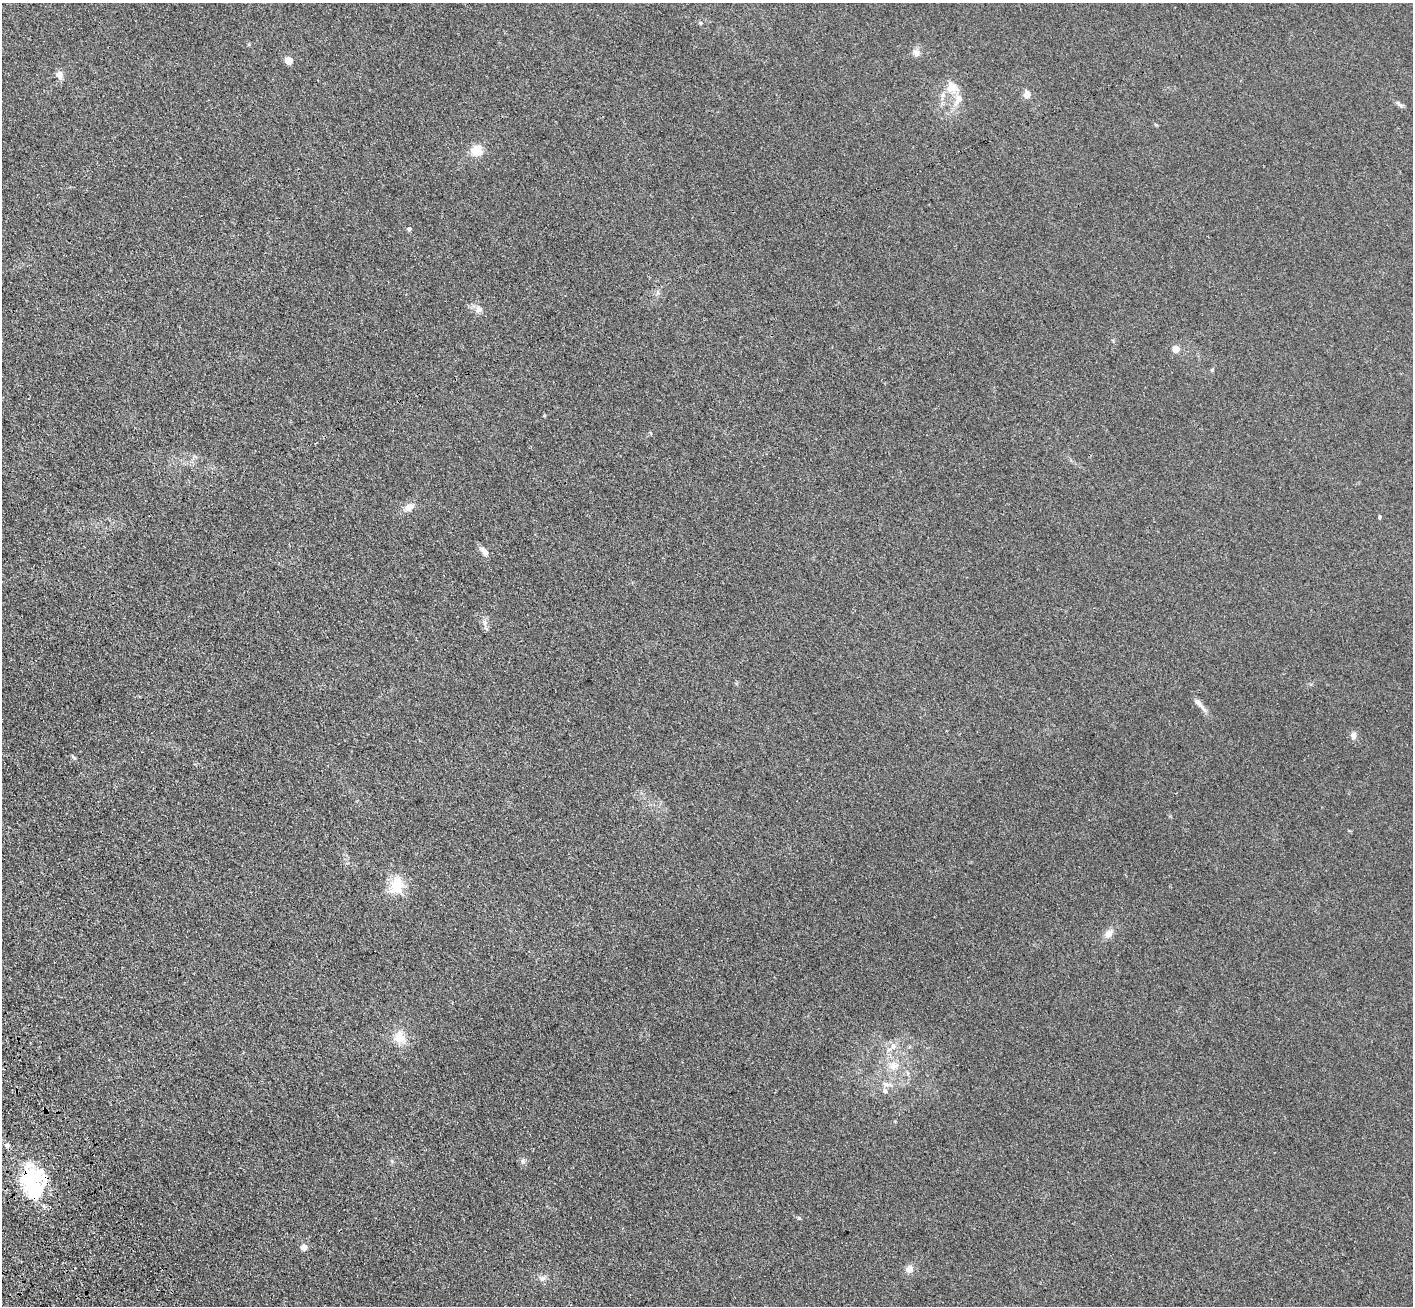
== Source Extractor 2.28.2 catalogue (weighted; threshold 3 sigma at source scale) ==
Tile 7 of 4 x 4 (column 3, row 2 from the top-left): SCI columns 2930-4340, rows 2822-4125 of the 5856 x 5772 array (HDU 1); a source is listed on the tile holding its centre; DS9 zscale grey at full resolution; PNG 1415 x 1308 px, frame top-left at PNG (2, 3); no overlay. Shown black and unused: <1% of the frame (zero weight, under 3 of 4 exposures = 6% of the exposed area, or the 3 px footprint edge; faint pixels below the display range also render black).
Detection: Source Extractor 2.28.2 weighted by HDU 2 'WHT'; one run over the whole footprint, this tile lists its part. Background 0.095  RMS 0.0072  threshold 0.0323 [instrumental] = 3 sigma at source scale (4.5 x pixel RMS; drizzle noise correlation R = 1.50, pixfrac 1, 0.05/0.05 arcsec/px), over >= 5 px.
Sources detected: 37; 2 inside a brighter object's white glare — not listed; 3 inside a brighter listed object's ellipse — not listed separately; the other 32 listed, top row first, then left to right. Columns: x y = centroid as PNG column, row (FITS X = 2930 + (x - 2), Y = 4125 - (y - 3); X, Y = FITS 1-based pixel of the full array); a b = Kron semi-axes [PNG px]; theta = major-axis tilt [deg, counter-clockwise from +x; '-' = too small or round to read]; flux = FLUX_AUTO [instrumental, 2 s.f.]
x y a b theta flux
700 23 5 5 - 0.92
916 53 10 9 - 3.3
289 60 5 5 - 18
59 75 10 9 - 3.4
952 87 16 13 -31 8.7
1027 94 7 7 - 5
1399 104 12 4 -45 1.9
476 150 15 13 6 9.3
409 229 5 5 - 1.4
479 309 10 9 - 3.6
1176 349 4 4 - 14
409 507 10 8 35 5.4
1380 517 5 4 - 0.85
484 551 12 7 -56 4.3
484 623 9 4 -81 2.1
1200 704 24 5 -49 4.7
1354 735 10 7 83 2.7
73 757 9 3 -43 0.97
397 886 27 16 -82 17
1109 934 12 9 51 4.8
400 1038 14 11 -62 11
893 1046 8 6 69 2.8
893 1066 12 11 - 7.2
907 1073 6 4 -72 1.2
887 1084 18 5 -11 3.9
885 1091 6 6 - 2.3
7 1145 5 5 - 1.4
522 1161 6 4 -89 1.4
30 1178 34 26 37 40
304 1247 4 4 - 8.5
909 1269 10 9 - 4.4
542 1278 8 7 - 2.5
Overlapping masked pixels (flux is a lower limit): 1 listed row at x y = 30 1178
Unlisted compact peaks at least as high as the median listed source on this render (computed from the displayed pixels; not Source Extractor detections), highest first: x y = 799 1218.